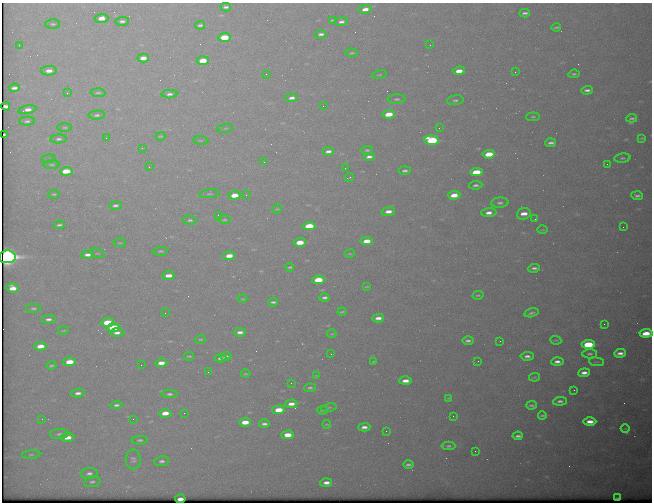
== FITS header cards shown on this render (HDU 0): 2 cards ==
NAXIS1  =                  650 / Width of table row in bytes
NAXIS2  =                  500 / Number of rows in table

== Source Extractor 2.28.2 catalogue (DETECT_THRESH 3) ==
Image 650 x 500 px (HDU 0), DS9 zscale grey, 1 PNG px = 1 image px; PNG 654 x 504 px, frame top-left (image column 1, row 500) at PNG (2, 3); each listed source drawn as its Kron ellipse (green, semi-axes under 4 px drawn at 4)
Background 621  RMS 3.2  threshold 9.55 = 3 sigma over >= 5 px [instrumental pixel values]
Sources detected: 189; all 189 listed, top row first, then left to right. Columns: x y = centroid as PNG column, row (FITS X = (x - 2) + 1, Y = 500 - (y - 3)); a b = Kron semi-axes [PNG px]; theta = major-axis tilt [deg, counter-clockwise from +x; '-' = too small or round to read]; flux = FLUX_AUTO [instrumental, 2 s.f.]
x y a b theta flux
226 7 5 3 - 480
365 9 7 4 6 1500
525 13 5 3 - 510
102 18 7 4 5 2000
332 20 4 3 - 240
122 21 6 4 2 610
341 22 7 4 7 680
53 24 7 4 -1 390
200 25 5 3 - 430
556 27 5 2 - 300
321 34 5 3 - 690
224 37 6 4 5 7500
19 45 2 2 - 140
430 45 2 2 - 200
352 53 6 4 0 300
143 58 6 4 4 1600
203 61 6 4 4 4200
49 71 8 5 1 1500
459 71 6 4 6 2200
515 72 3 3 - 120
266 74 2 2 - 220
574 74 6 3 7 380
379 75 8 3 9 220
14 88 5 3 - 800
587 90 6 3 2 690
67 93 4 4 - 210
98 93 7 3 -3 360
169 94 8 4 2 700
292 98 6 4 2 830
397 99 9 4 1 480
455 100 8 4 8 500
6 106 4 3 - 110
323 106 2 2 - 190
27 110 9 4 12 1400
389 114 6 4 6 4000
97 115 8 4 4 510
533 117 7 3 5 270
632 118 5 3 - 440
27 121 8 4 1 560
65 128 7 3 0 300
225 128 8 4 8 370
439 128 2 2 - 110
4 134 3 2 - 330
161 136 5 3 - 240
106 138 2 2 - 110
642 138 4 3 - 240
59 139 8 4 3 570
201 140 7 4 -8 300
432 140 7 4 -4 19000
551 143 5 3 - 630
142 148 2 2 - 900
367 150 5 3 - 320
328 151 5 3 - 780
489 154 6 4 6 5000
369 156 6 3 0 790
622 158 8 4 5 410
49 159 7 3 4 230
264 162 3 2 - 110
607 164 2 2 - 350
52 165 8 4 0 360
149 167 3 3 - 120
345 168 2 2 - 87
66 171 6 4 3 4500
405 171 6 3 5 470
476 172 6 4 6 6200
349 177 4 2 - 160
476 185 7 4 8 540
54 194 5 3 - 270
209 194 10 4 5 430
234 195 6 4 5 3600
246 195 3 2 - 220
454 195 6 4 5 2800
637 196 6 3 -5 560
500 203 8 5 2 600
115 205 6 4 1 530
277 209 5 4 - 230
388 212 7 4 11 1500
489 213 8 4 3 1300
524 214 7 6 - 2000
218 215 3 2 - 160
535 219 2 2 - 130
190 220 7 4 -4 470
224 220 6 3 0 280
59 225 5 3 - 430
309 226 6 4 5 7700
623 227 2 2 - 340
542 230 5 2 - 180
367 241 6 4 4 2500
300 242 6 4 3 3800
120 243 6 3 -1 200
160 251 8 4 5 370
98 253 7 2 -21 190
350 254 5 2 - 180
87 255 6 3 1 900
229 256 6 4 6 2400
7 257 8 6 3 86000
290 267 4 3 - 300
534 268 6 3 6 600
168 275 6 4 6 1700
318 280 6 4 4 5800
366 287 4 2 - 170
13 288 6 4 -11 2100
478 295 5 3 - 260
324 298 5 3 - 550
243 299 4 3 - 210
273 302 5 3 - 460
34 308 8 5 0 450
342 312 4 2 - 230
165 313 2 2 - 120
531 313 7 3 14 510
378 318 6 3 4 1200
48 319 7 4 3 730
107 322 6 4 3 5300
604 324 2 2 - 440
113 328 6 4 3 8500
63 331 5 2 - 220
240 332 6 4 0 900
117 333 7 4 -1 920
646 333 6 4 4 3400
332 334 5 2 - 190
201 339 5 3 - 270
556 340 5 3 - 240
468 341 6 4 1 550
500 341 2 2 - 100
588 344 7 4 4 11000
40 346 6 4 5 2500
620 353 6 3 5 1000
331 354 2 2 - 320
590 354 7 4 0 500
189 356 5 2 - 270
226 356 5 3 - 560
527 356 6 4 3 730
220 358 6 3 5 640
478 361 2 2 - 320
70 362 6 4 3 3700
374 362 4 2 - 220
557 362 6 4 3 930
596 362 7 3 -5 250
161 363 6 4 6 1900
141 365 2 2 - 130
51 366 5 3 - 350
208 372 2 2 - 140
584 373 6 4 6 1200
245 374 5 2 - 240
317 375 4 2 - 180
535 377 5 4 - 240
405 381 6 4 1 1600
291 383 3 2 - 170
310 388 6 3 6 360
574 390 2 2 - 110
78 393 7 4 8 830
169 394 8 4 1 520
449 398 3 2 - 230
560 401 7 4 5 670
291 404 6 4 2 1300
116 405 6 3 5 510
531 405 5 3 - 360
329 407 7 3 11 280
279 410 6 4 5 3800
322 410 5 3 - 390
165 413 6 4 4 2200
184 413 3 2 - 150
542 415 4 3 - 320
453 416 2 2 - 130
42 419 3 3 - 300
133 419 2 2 - 220
245 422 6 4 3 2800
590 422 6 4 1 1900
264 424 5 3 - 660
327 424 4 2 - 190
364 427 6 4 3 970
625 429 4 3 - 190
386 431 2 2 - 560
59 434 9 5 3 570
288 435 6 4 1 3200
518 436 5 3 - 590
68 437 7 4 9 1900
140 440 8 4 4 460
449 446 7 4 1 370
475 451 2 2 - 450
31 455 9 3 5 350
133 459 10 7 -88 700
162 461 7 4 8 590
408 465 5 3 - 500
89 473 8 5 3 820
92 482 8 5 8 580
326 483 6 4 4 1100
617 498 3 2 - 210
180 499 5 3 - 1200